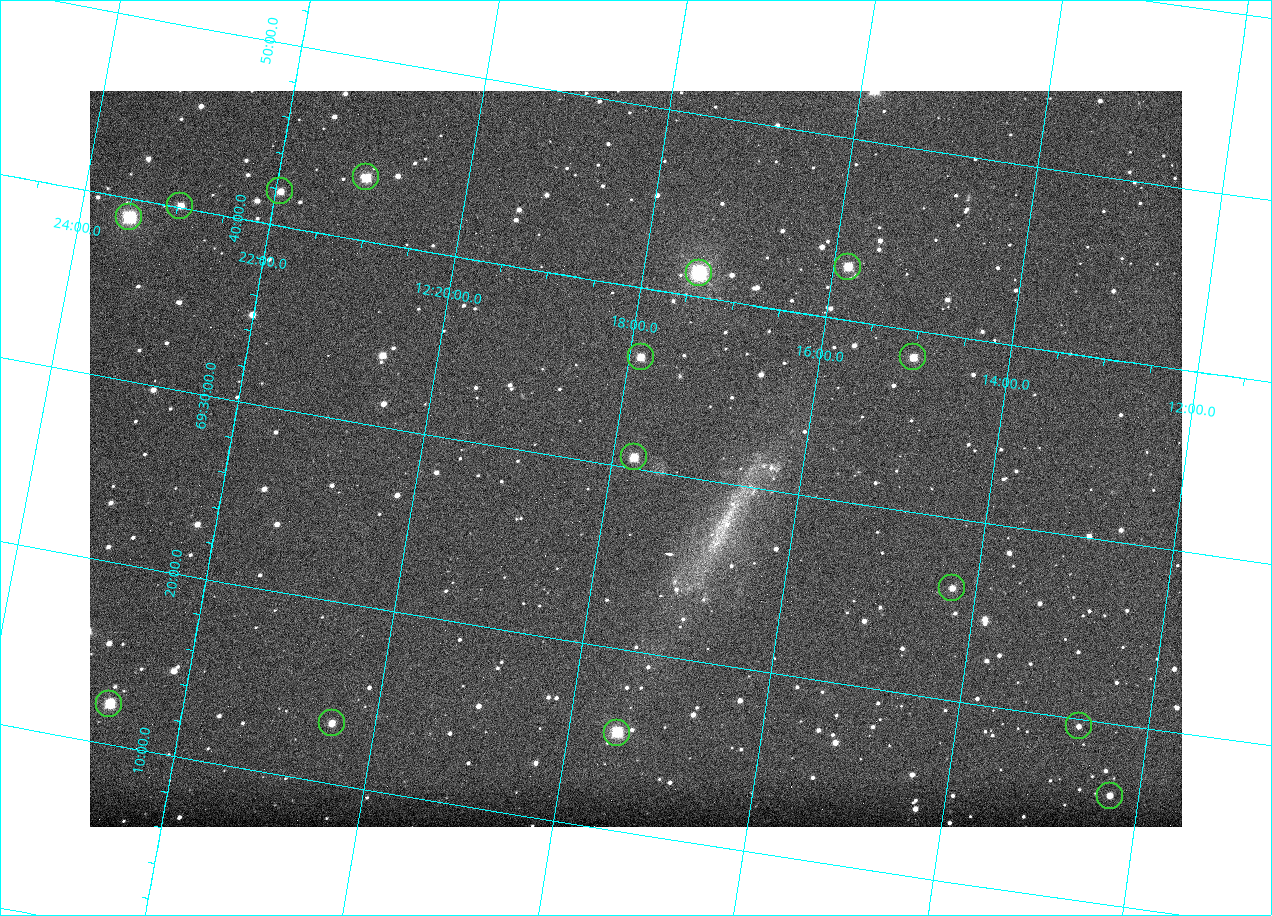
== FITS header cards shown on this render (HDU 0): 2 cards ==
NAXIS1  =                 1092
NAXIS2  =                  736

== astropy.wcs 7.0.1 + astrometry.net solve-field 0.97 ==
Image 1092 x 736 px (HDU 0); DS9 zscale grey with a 90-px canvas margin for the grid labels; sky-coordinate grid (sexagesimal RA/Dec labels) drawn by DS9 from the SOLVED WCS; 15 Tycho-2 reference stars matched to detected sources circled (green)
Header WCS: none
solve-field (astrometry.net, Tycho-2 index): SOLVED blind (the file carries no WCS)
Solved WCS: RA---TAN-SIP/DEC--TAN-SIP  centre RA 12:17:45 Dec +69:31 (184.44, +69.51 deg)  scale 3.33 arcsec/px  FOV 60.6' x 40.8'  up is +9 deg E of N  parity normal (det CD < 0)
(file carries no celestial WCS; the grid is the blind solution)
Tycho-2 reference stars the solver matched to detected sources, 15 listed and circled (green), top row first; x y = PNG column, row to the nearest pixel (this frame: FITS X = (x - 90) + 1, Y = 736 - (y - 91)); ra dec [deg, ICRS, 3 dp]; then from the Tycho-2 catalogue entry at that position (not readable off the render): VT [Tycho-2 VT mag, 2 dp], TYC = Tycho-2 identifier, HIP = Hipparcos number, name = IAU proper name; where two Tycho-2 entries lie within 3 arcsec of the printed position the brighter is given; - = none
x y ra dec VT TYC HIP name
366 177 185.268 +69.724 10.50 4394-1059-1 - -
280 191 185.487 +69.698 11.70 4394-727-1 - -
180 206 185.742 +69.669 11.46 4394-1693-1 - -
129 217 185.870 +69.649 9.16 4394-643-1 - -
848 267 183.961 +69.716 10.82 4393-1207-1 - -
699 273 184.352 +69.689 8.44 4394-1091-1 - -
641 357 184.469 +69.603 10.95 4394-1219-1 - -
913 357 183.753 +69.642 11.35 4393-1633-1 - -
634 457 184.444 +69.511 10.59 4394-761-1 59946 -
952 588 183.561 +69.436 12.42 4393-1344-1 - -
109 704 185.688 +69.204 10.42 4394-829-1 - -
332 723 185.110 +69.222 11.83 4394-863-1 - -
1079 726 183.181 +69.326 12.40 4393-1358-1 - -
617 733 184.373 +69.257 9.97 4394-1482-1 - -
1110 796 183.075 +69.267 12.15 4393-1346-1 - -